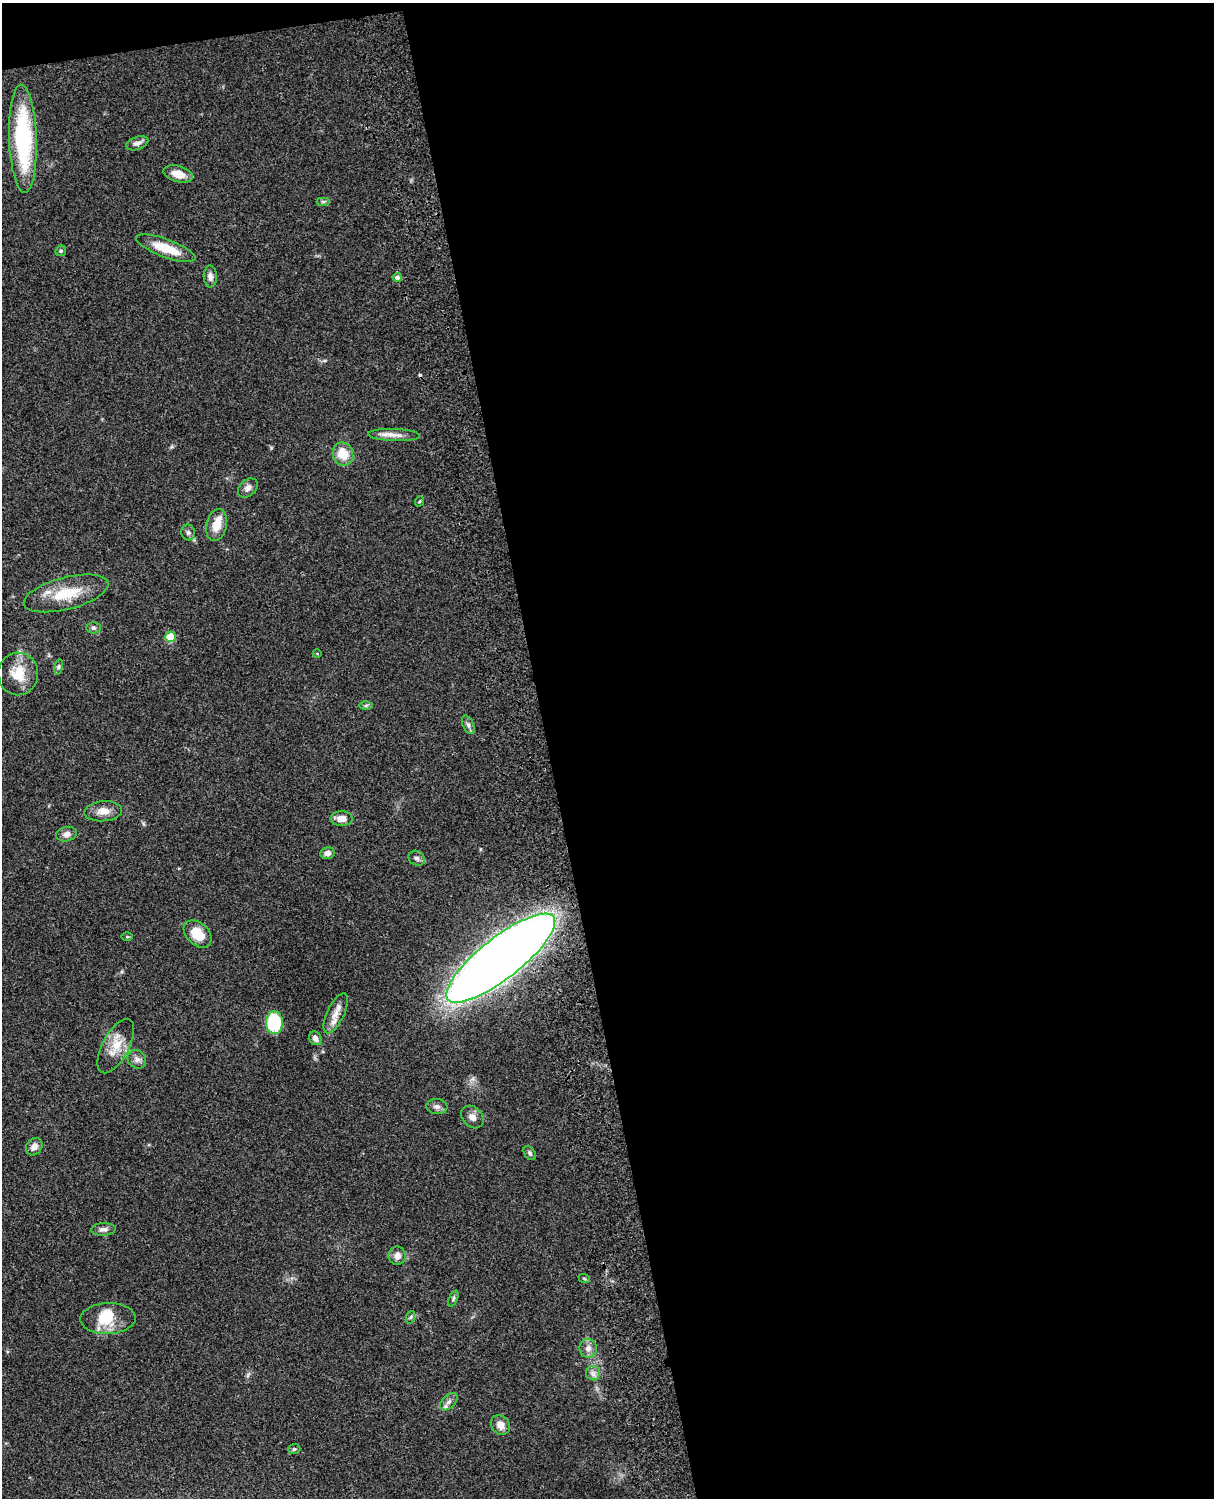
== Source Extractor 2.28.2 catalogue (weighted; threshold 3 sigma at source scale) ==
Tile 4 of 4 x 3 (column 4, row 1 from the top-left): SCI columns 3758-4969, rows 3268-4763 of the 5087 x 4926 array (HDU 1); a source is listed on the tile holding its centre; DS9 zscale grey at full resolution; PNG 1216 x 1500 px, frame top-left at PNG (2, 3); each listed source drawn as its Kron ellipse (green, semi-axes under 4 px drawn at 4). Shown black and unused: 56% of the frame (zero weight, under 3 of 4 exposures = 6% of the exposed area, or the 3 px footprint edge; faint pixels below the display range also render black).
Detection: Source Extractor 2.28.2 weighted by HDU 2 'WHT'; one run over the whole footprint, this tile lists its part. Background 0.0768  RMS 0.0058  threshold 0.0259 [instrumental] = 3 sigma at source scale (4.5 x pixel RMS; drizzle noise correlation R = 1.50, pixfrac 1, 0.05/0.05 arcsec/px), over >= 5 px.
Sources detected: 53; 1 cosmic-ray / hot-pixel residue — neither listed nor drawn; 2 inside a brighter listed object's ellipse — not listed separately; the other 50 listed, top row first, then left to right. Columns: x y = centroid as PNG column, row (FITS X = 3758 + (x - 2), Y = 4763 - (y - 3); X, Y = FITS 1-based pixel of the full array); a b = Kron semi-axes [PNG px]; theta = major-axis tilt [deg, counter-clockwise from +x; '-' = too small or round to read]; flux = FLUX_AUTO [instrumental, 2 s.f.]
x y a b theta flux
23 139 54 14 -88 69
137 143 11 6 19 2.7
178 174 15 8 -15 7.2
323 202 7 4 0 1.1
166 248 31 9 -20 15
61 251 6 5 - 0.8
210 276 11 6 -87 2.8
397 277 5 4 - 1.8
394 435 26 6 -2 4.7
343 454 12 10 -69 11
248 488 11 8 42 3.1
420 501 5 3 - 0.58
216 525 16 10 78 8.4
188 533 8 7 - 1.6
66 593 43 16 14 21
93 628 7 5 0 1.2
171 637 5 5 - 17
317 654 4 3 - 0.43
59 667 8 4 81 1.1
18 674 21 20 - 14
366 705 6 4 1 0.89
468 725 10 5 -65 1.7
103 811 19 10 5 5.7
341 818 11 7 0 5.1
66 834 10 7 12 2.7
327 853 7 6 - 2.2
417 858 8 7 - 1.8
197 934 16 11 -43 12
127 937 6 4 -1 0.56
501 958 67 20 38 960
336 1013 22 8 65 6.4
274 1023 11 8 -90 42
315 1038 7 6 - 2.8
116 1046 30 13 62 12
137 1059 10 8 -47 2.8
437 1106 10 7 -5 2.3
472 1117 12 9 -45 3.4
34 1147 9 7 53 3.2
530 1153 8 5 -55 1.2
103 1229 12 6 3 2.3
397 1256 9 9 - 3.7
584 1278 6 3 -19 0.59
453 1298 9 4 69 1
411 1317 6 4 70 0.85
108 1319 28 15 2 16
588 1348 9 8 - 3.4
593 1373 7 7 - 2.1
449 1402 10 6 45 2.3
500 1425 10 8 -51 4.7
294 1449 6 5 - 0.92
Overlapping masked pixels (flux is a lower limit): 1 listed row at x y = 501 958